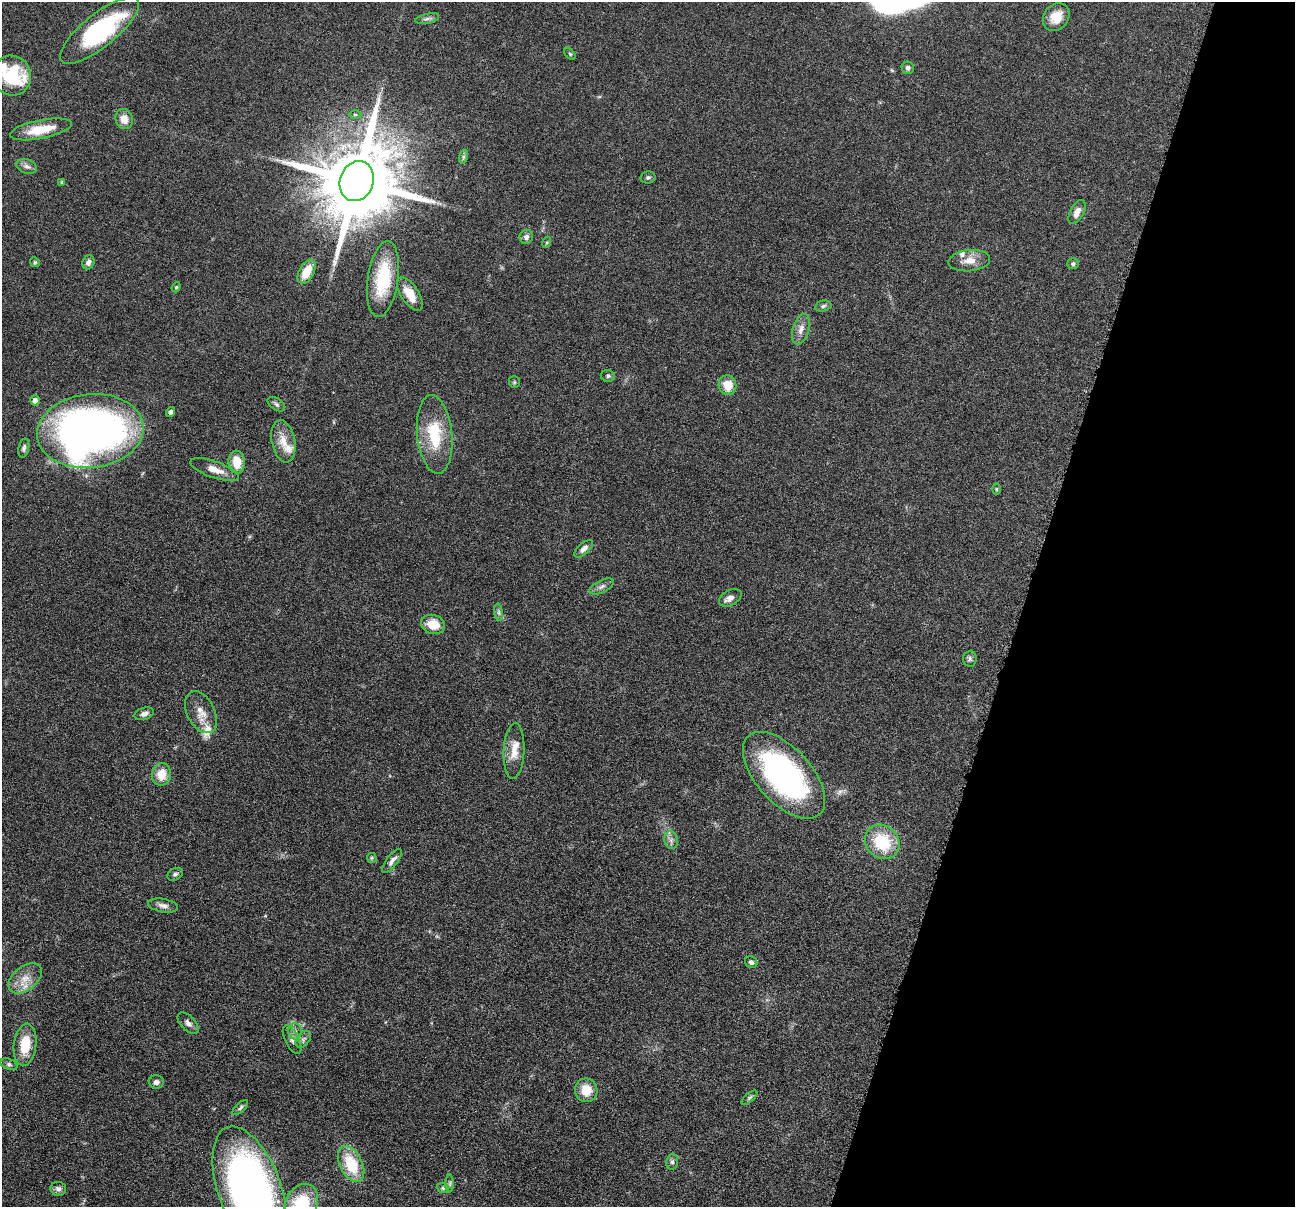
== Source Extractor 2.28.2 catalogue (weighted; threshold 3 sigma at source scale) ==
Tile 8 of 4 x 4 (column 4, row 2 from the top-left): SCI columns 3886-5178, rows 2662-3866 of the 5183 x 5197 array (HDU 1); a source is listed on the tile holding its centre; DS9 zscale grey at full resolution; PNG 1297 x 1209 px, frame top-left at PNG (2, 2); each listed source drawn as its Kron ellipse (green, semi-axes under 4 px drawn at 4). Shown black and unused: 21% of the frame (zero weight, under 4 of 8 exposures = <1% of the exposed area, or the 3 px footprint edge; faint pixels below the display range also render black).
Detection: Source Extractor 2.28.2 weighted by HDU 2 'WHT'; one run over the whole footprint, this tile lists its part. Background 0.0365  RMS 0.0036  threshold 0.0148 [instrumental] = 3 sigma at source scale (4.09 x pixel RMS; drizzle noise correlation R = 1.36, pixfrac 0.8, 0.05/0.05 arcsec/px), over >= 5 px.
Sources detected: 82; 1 inside a brighter object's white glare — neither listed nor drawn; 5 inside a brighter listed object's ellipse — not listed separately; the other 76 listed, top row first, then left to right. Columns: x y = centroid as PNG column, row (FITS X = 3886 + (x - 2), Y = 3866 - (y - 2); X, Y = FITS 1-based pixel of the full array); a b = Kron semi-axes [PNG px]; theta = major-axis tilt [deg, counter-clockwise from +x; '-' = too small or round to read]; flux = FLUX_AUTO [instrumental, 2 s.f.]
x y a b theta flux
1056 17 15 12 52 5.5
427 19 12 5 12 1.1
100 30 49 16 39 37
570 54 7 4 -45 0.48
908 68 6 6 - 0.91
12 75 20 19 - 17
355 115 6 4 0 0.54
124 119 10 8 -74 3.3
41 129 31 9 11 8.8
463 157 7 4 72 0.59
27 166 11 7 -17 1.4
648 177 7 6 - 0.82
357 181 20 17 70 5400
62 182 4 4 - 0.45
1077 212 13 6 61 2.6
526 237 7 6 - 1.3
547 242 5 3 - 0.39
969 261 21 10 5 4.2
35 262 5 4 - 0.44
88 262 7 6 - 1.2
1073 264 6 5 - 0.7
307 272 13 7 62 7.1
383 279 38 15 82 18
176 287 5 4 - 0.41
410 294 19 9 -56 5.9
823 306 8 5 13 0.75
801 329 16 8 73 2.5
608 376 7 5 -9 0.74
514 382 6 5 - 0.48
727 385 10 8 -76 5.6
35 400 5 4 - 1.7
276 404 10 5 -34 0.88
171 412 5 4 - 0.88
90 431 53 37 6 230
435 434 39 17 -84 16
283 441 21 11 -79 5.3
24 448 10 5 77 1.1
237 462 11 8 -84 6.3
215 470 25 8 -19 4.2
996 489 6 4 -90 0.4
584 549 12 5 41 1.5
602 586 13 6 26 1.4
730 598 12 7 29 2
499 612 8 4 -82 0.75
433 624 12 9 -15 5.8
970 659 8 6 85 0.81
201 712 22 13 -63 4.8
144 714 10 6 15 1.5
514 751 28 10 87 5.1
161 774 11 9 80 5.2
784 775 53 27 -48 86
671 840 9 6 -78 1.4
882 842 18 16 -42 16
372 858 5 4 - 0.41
392 861 14 5 53 1.6
175 874 8 6 27 0.85
163 905 15 6 -10 1.8
751 962 6 5 - 0.88
25 978 19 12 38 4.8
188 1023 13 7 -48 1.5
295 1031 8 7 - 1.3
303 1039 9 6 51 1.1
292 1040 16 7 -64 1.8
25 1045 21 11 83 8.6
9 1064 9 5 -21 0.81
156 1082 7 6 - 1.4
586 1090 12 11 - 5.9
749 1098 9 4 40 0.65
240 1108 10 4 44 0.76
672 1162 8 6 76 0.79
351 1164 19 11 -64 13
450 1184 9 4 -90 0.66
443 1188 6 5 - 0.59
58 1189 8 7 - 1.2
249 1189 66 31 -70 220
301 1204 21 16 65 20
Isophote crosses this tile's border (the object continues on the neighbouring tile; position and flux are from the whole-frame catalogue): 4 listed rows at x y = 12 75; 90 431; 249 1189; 301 1204